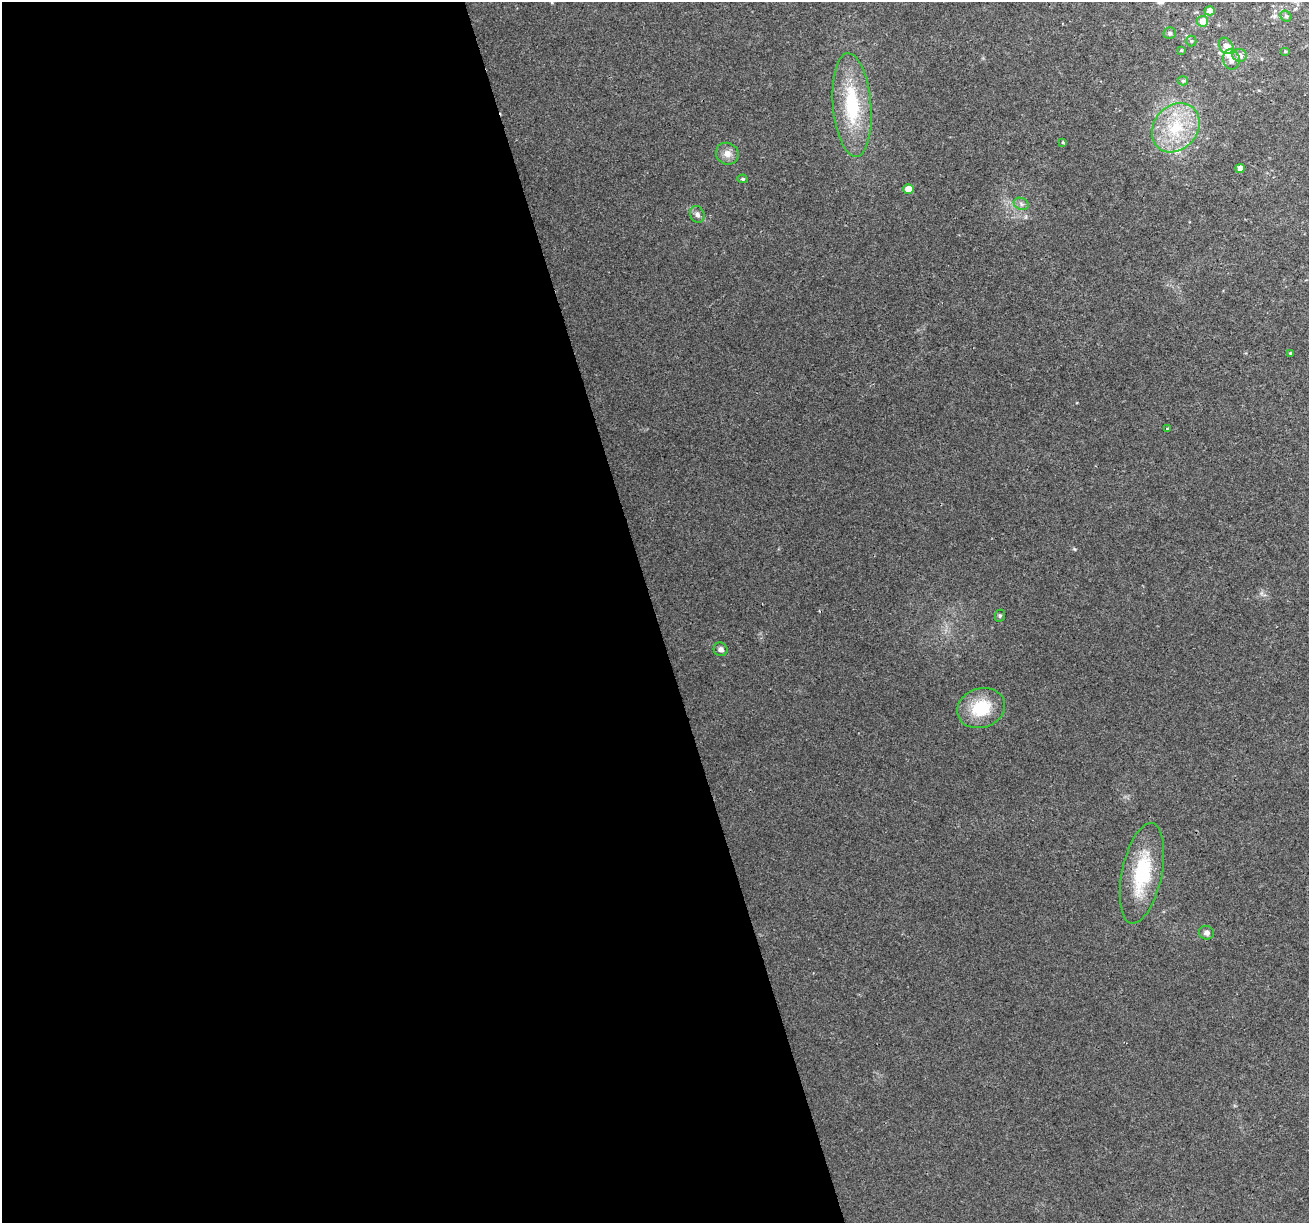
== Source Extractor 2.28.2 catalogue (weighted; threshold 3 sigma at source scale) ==
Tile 9 of 4 x 4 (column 1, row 3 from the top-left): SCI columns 1-1307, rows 1323-2543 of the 5228 x 5035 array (HDU 1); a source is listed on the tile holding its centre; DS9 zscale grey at full resolution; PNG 1311 x 1225 px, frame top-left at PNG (2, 2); each listed source drawn as its Kron ellipse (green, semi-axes under 4 px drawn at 4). Shown black and unused: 50% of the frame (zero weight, under 2 of 3 exposures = <1% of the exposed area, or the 3 px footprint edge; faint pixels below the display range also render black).
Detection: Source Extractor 2.28.2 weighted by HDU 2 'WHT'; one run over the whole footprint, this tile lists its part. Background 0.0265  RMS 0.0063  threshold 0.0283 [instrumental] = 3 sigma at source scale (4.5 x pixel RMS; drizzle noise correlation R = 1.50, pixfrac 1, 0.0396/0.0396 arcsec/px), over >= 5 px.
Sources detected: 29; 2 inside a brighter listed object's ellipse — not listed separately; the other 27 listed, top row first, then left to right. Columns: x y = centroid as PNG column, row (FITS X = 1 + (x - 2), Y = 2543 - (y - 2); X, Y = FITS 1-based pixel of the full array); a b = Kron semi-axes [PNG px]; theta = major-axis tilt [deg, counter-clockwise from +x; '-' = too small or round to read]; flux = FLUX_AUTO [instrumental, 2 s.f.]
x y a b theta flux
1210 11 5 4 - 4.1
1286 16 6 5 - 1
1203 21 5 5 - 6.9
1170 33 6 6 - 1.4
1191 41 5 5 - 0.87
1226 46 8 6 -56 3.9
1181 50 3 3 - 0.56
1285 51 5 3 - 0.51
1240 55 7 6 - 2.7
1231 59 10 8 -76 3.8
1183 81 5 4 - 0.89
852 105 52 19 -85 46
1176 128 26 22 49 31
1063 142 4 3 - 1.3
727 154 11 10 - 4.9
1240 168 5 4 - 4.8
743 179 5 4 - 0.91
908 189 5 4 - 7.8
1021 204 8 6 -22 1.8
697 214 8 7 - 2.1
1290 353 4 3 - 0.57
1168 429 3 3 - 1.2
1000 616 6 5 - 0.96
721 649 7 6 - 2.2
981 708 24 19 19 25
1142 873 51 20 78 39
1206 933 7 6 - 2.4
Unlisted compact peaks at least as high as the median listed source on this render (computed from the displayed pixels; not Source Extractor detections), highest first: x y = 1074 549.